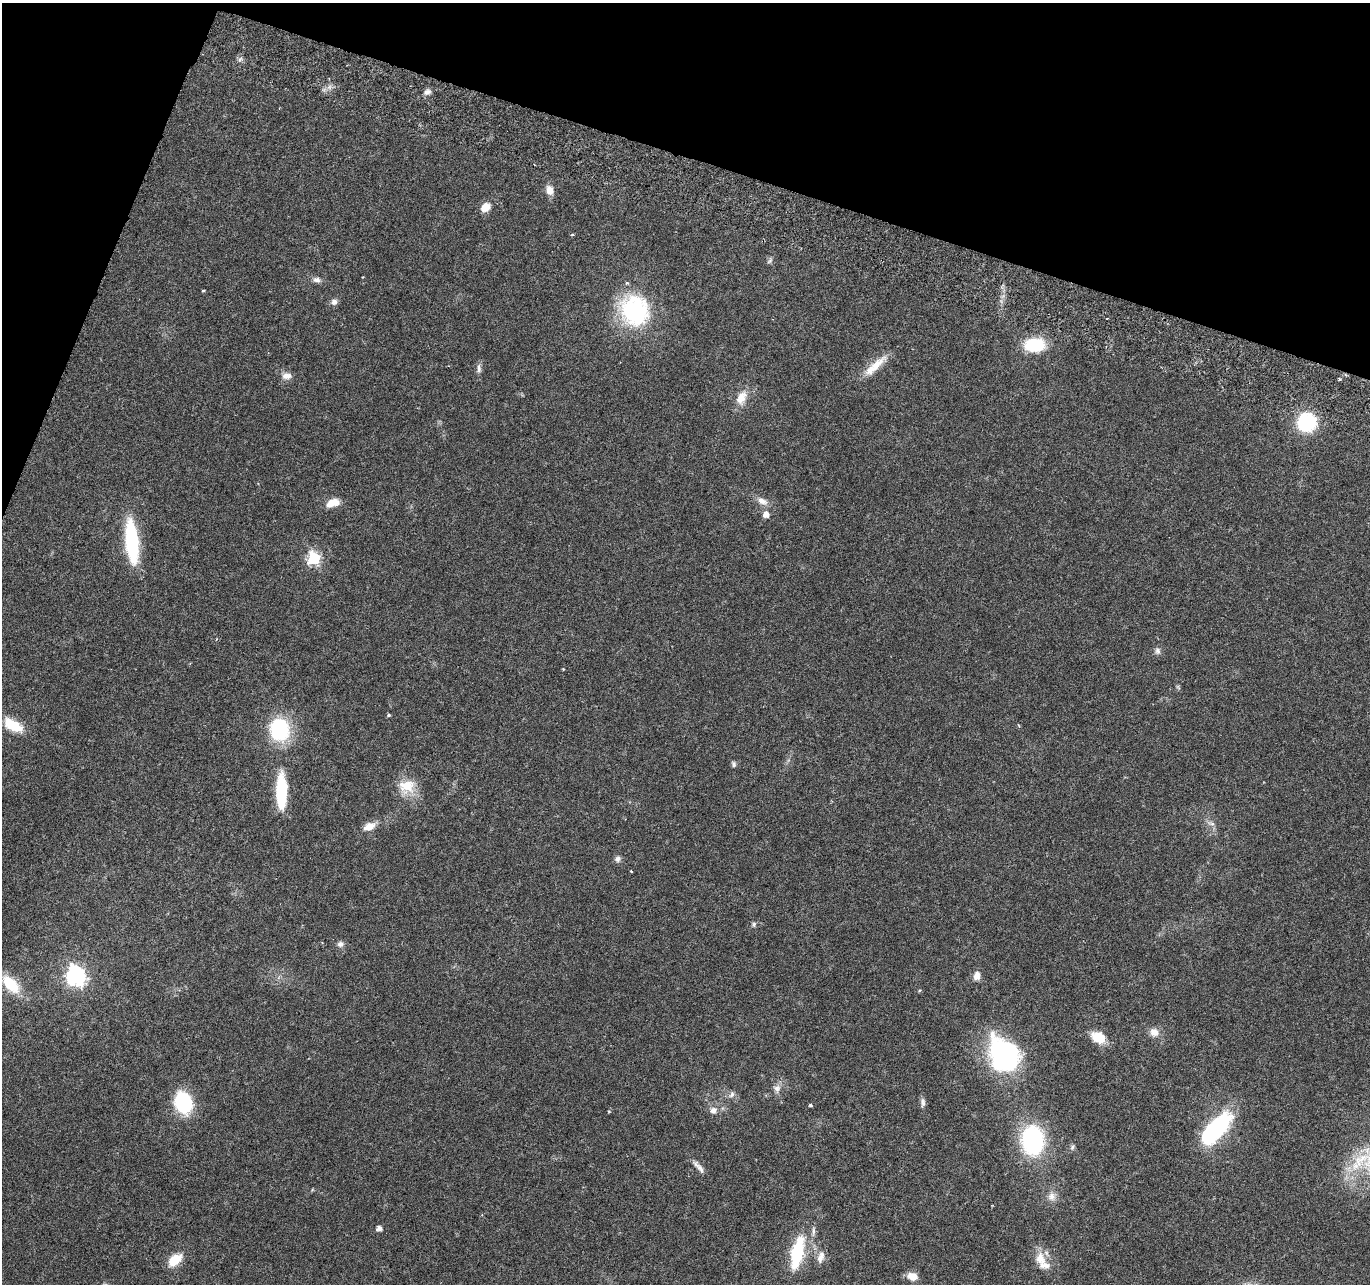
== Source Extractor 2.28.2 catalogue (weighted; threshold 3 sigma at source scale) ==
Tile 2 of 4 x 4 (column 2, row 1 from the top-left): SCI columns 1391-2758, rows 4115-5396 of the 5525 x 5730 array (HDU 1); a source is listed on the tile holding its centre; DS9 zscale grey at full resolution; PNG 1372 x 1286 px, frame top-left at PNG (2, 3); no overlay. Shown black and unused: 16% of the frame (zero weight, under 3 of 6 exposures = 3% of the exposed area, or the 3 px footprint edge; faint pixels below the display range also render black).
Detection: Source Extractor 2.28.2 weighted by HDU 2 'WHT'; one run over the whole footprint, this tile lists its part. Background 0.0272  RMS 0.0021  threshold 0.00863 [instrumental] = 3 sigma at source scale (4.09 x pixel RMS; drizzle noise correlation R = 1.36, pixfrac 0.8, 0.0396/0.0396 arcsec/px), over >= 5 px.
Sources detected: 64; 1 inside a brighter listed object's ellipse — not listed separately; the other 63 listed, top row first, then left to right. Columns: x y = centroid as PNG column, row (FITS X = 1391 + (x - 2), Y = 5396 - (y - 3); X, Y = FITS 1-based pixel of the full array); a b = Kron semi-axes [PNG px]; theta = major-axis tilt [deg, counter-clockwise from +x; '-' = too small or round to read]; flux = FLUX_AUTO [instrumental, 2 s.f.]
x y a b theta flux
240 59 6 4 71 0.41
427 92 9 7 24 0.83
549 190 11 8 -73 1.7
485 207 10 8 44 2.3
572 235 4 3 - 0.2
770 261 9 5 46 0.45
317 280 11 7 -11 0.89
203 291 4 3 - 0.2
334 302 8 8 - 0.86
635 311 36 32 -64 22
1107 318 3 2 - 0.18
1035 345 22 15 1 8.5
876 365 35 9 44 3.7
479 369 14 6 -88 0.81
287 376 12 8 0 1.4
1339 379 3 3 - 0.51
741 398 20 12 64 2.7
1306 422 14 13 - 18
762 501 15 9 -25 1.5
333 503 16 8 20 2.6
766 514 6 5 - 1.6
132 541 44 12 -84 17
314 559 6 6 - 26
1157 651 10 7 -72 0.69
563 669 3 3 - 0.17
1178 687 8 4 -53 0.29
389 715 4 3 - 0.3
13 725 22 11 -28 5.5
280 729 22 18 -87 17
734 764 7 5 -78 0.46
406 786 24 19 15 4.5
281 791 39 11 -90 11
1211 823 11 4 -9 0.55
369 826 15 9 22 2.1
618 859 8 7 - 0.69
631 871 3 3 - 0.28
754 924 7 6 - 0.42
340 944 9 8 - 0.75
76 976 8 8 - 80
977 976 11 8 78 1.4
11 984 24 13 -47 7.2
1154 1032 12 11 - 1.6
1098 1037 15 11 -28 4.2
1005 1054 31 26 -58 39
777 1088 10 10 - 1.1
732 1095 9 6 51 0.67
923 1102 13 6 -87 0.72
183 1103 12 9 -73 24
810 1105 4 3 - 0.31
713 1110 9 8 - 1.2
609 1111 5 3 - 0.2
1216 1129 33 13 47 28
1033 1140 31 23 -89 22
1072 1147 8 5 69 0.43
698 1167 22 6 -48 1.1
1052 1197 12 10 52 1.4
379 1228 5 5 - 1.1
813 1231 13 5 87 0.74
797 1253 38 13 77 11
821 1257 18 8 75 1.5
1040 1258 19 15 -82 3
175 1260 16 10 39 3.9
912 1276 11 8 -15 2.1